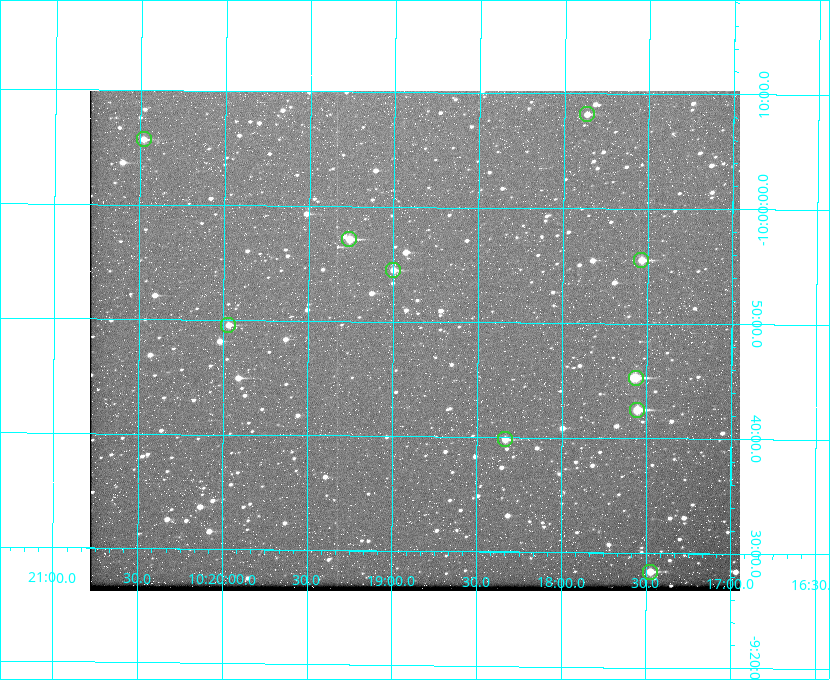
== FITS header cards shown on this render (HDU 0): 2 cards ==
NAXIS1  =                  650 / Width of table row in bytes
NAXIS2  =                  500 / Number of rows in table

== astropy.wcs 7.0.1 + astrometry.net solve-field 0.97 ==
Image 650 x 500 px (HDU 0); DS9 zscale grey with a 90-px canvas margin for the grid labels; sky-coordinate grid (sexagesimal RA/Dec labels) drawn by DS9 from the SOLVED WCS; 10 Tycho-2 reference stars matched to detected sources circled (green)
Header WCS: none
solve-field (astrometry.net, Tycho-2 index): SOLVED blind (the file carries no WCS)
Solved WCS: RA---TAN-SIP/DEC--TAN-SIP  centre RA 10:18:52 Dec -09:48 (154.72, -9.81 deg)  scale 5.23 arcsec/px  FOV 56.7' x 43.6'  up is +180 deg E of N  parity flipped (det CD > 0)
(file carries no celestial WCS; the grid is the blind solution)
Tycho-2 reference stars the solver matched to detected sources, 10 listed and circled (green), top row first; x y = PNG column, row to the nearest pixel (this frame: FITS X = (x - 90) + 1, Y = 500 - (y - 93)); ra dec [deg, ICRS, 3 dp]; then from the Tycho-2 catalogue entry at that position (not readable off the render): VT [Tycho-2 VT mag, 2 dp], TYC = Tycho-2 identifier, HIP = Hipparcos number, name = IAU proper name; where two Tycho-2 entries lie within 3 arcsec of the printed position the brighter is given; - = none
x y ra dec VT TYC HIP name
587 116 154.467 -10.136 11.06 5493-11-1 - -
144 141 155.120 -10.095 10.96 5493-78-1 - -
349 241 154.815 -9.952 9.91 5490-258-1 50532 -
641 262 154.384 -9.925 10.29 5490-231-1 - -
393 272 154.750 -9.908 10.76 5490-212-1 - -
228 327 154.992 -9.826 10.90 5490-153-1 - -
636 380 154.391 -9.755 10.26 5490-1696-1 - -
637 412 154.389 -9.708 9.58 5490-55-1 - -
505 441 154.583 -9.663 10.90 5490-13-1 - -
650 574 154.368 -9.473 10.27 5490-80-1 - -